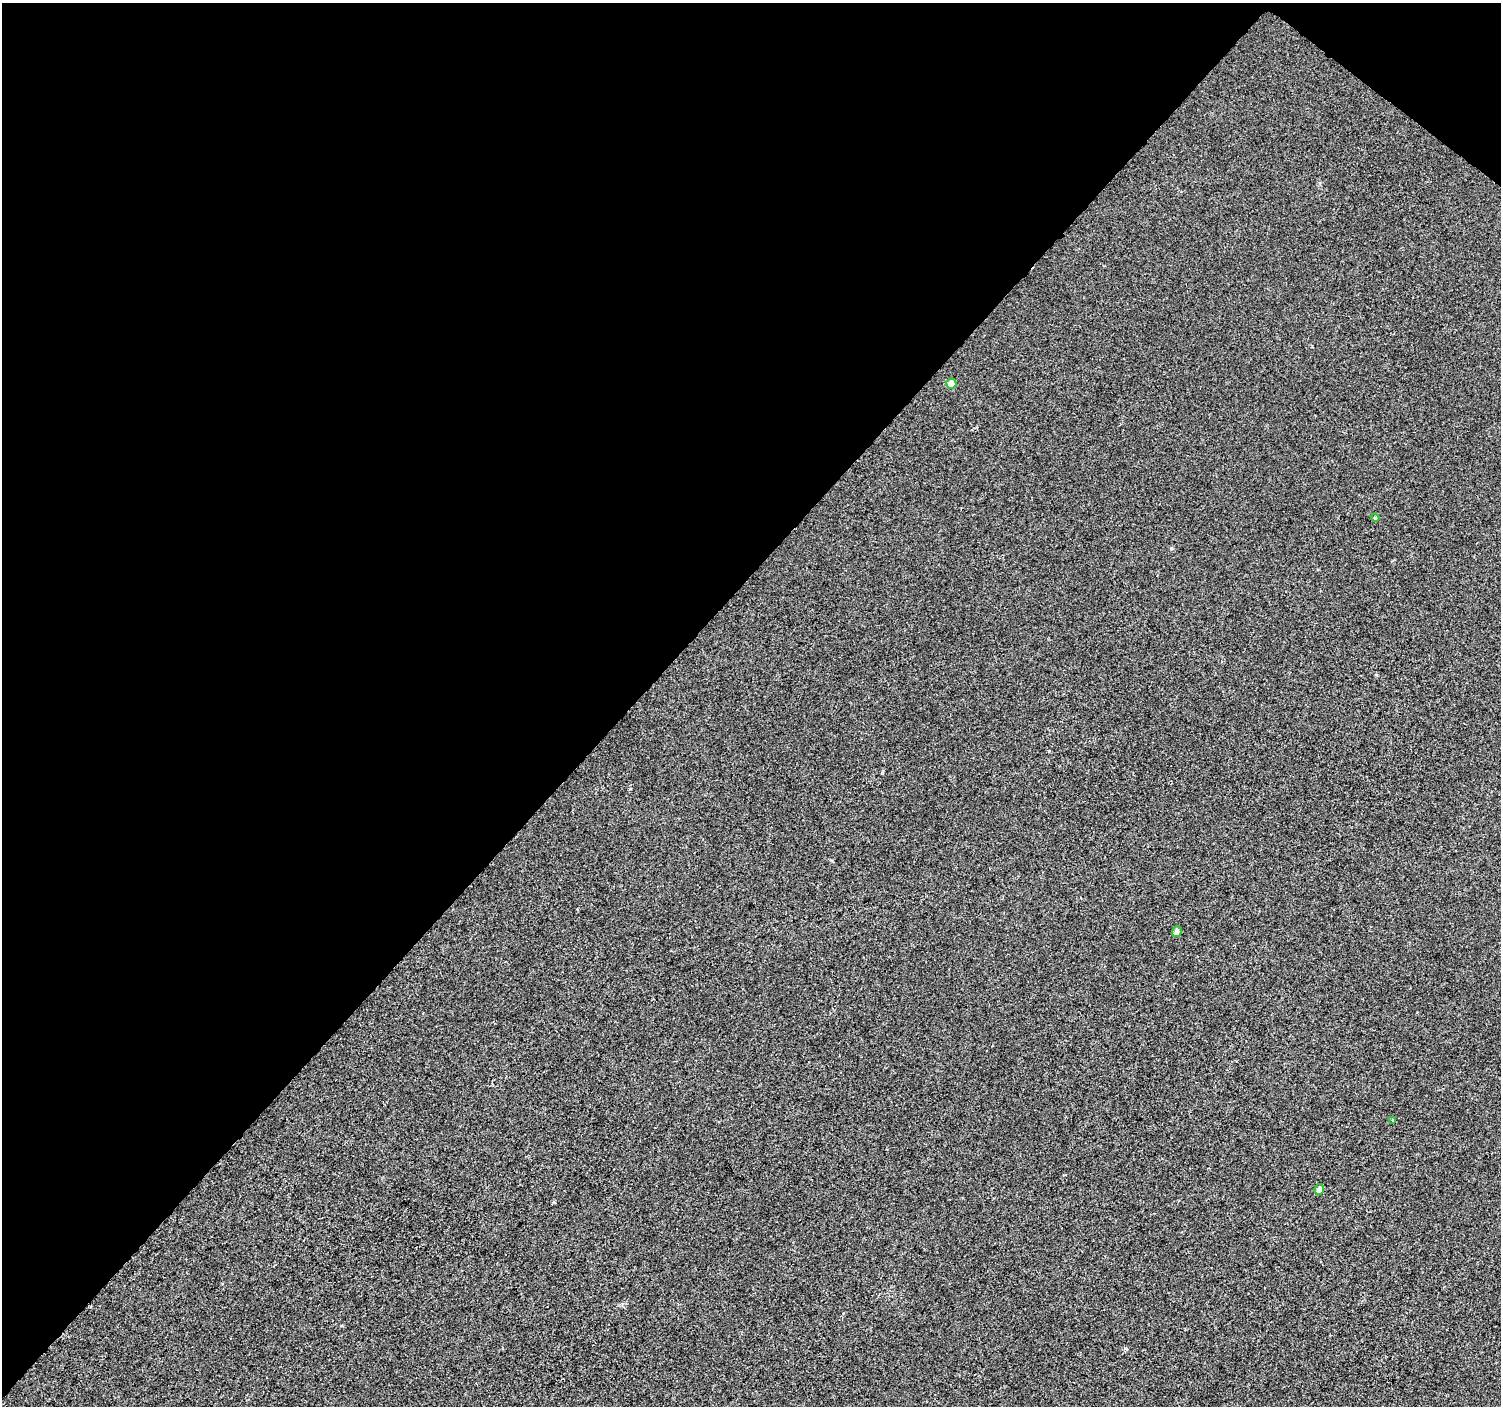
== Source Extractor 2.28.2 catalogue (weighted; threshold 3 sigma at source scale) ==
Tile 2 of 4 x 4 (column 2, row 1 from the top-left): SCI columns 1501-2999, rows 4387-5790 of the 6010 x 6031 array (HDU 1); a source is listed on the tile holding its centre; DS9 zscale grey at full resolution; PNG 1503 x 1408 px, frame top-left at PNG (2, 3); each listed source drawn as its Kron ellipse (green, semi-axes under 4 px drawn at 4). Shown black and unused: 43% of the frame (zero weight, under 2 of 3 exposures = <1% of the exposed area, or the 3 px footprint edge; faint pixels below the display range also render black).
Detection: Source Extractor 2.28.2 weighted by HDU 2 'WHT'; one run over the whole footprint, this tile lists its part. Background 8.56e-04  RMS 0.0048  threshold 0.0217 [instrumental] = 3 sigma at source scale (4.5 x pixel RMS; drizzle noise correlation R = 1.50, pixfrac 1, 0.0396/0.0396 arcsec/px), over >= 5 px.
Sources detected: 5; all 5 listed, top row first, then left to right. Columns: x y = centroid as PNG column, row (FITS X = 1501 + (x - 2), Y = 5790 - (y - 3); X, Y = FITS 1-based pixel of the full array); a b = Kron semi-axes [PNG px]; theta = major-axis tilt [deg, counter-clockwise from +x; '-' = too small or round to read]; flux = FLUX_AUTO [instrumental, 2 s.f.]
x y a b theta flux
951 384 5 5 - 4.9
1375 518 4 3 - 0.46
1177 932 5 5 - 2.3
1393 1120 3 3 - 0.57
1319 1189 5 5 - 2.6